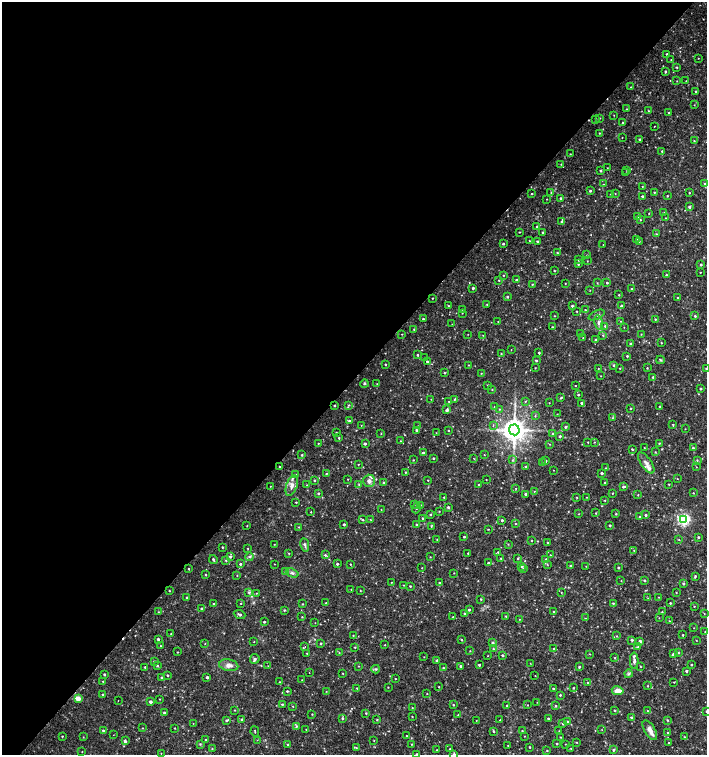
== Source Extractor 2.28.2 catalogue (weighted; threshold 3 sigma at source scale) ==
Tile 5 of 4 x 4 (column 1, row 2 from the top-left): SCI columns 226-1635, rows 3013-4518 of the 6024 x 6030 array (HDU 1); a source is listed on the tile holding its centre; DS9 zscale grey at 2 x 2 block average (1 PNG px = mean of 2 x 2 image px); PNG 709 x 757 px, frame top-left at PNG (2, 2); each listed source drawn as its Kron ellipse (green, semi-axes under 4 px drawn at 4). Shown black and unused: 50% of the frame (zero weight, under 2 of 3 exposures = <1% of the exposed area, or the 3 px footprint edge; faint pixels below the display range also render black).
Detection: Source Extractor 2.28.2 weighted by HDU 2 'WHT'; one run over the whole footprint, this tile lists its part. Background 0.0326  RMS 0.004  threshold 0.0181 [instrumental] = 3 sigma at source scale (4.5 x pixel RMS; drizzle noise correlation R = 1.50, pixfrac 1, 0.0396/0.0396 arcsec/px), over >= 5 px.
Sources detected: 521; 2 cosmic-ray / hot-pixel residue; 1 long thin detection or spike segment (spike, bleed or trail) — neither listed nor drawn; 10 inside a brighter listed object's ellipse — not listed separately; of the other 508, all 500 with FLUX_AUTO >= 0.297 (the completeness limit of this list) listed and drawn (8 fainter detections not listed), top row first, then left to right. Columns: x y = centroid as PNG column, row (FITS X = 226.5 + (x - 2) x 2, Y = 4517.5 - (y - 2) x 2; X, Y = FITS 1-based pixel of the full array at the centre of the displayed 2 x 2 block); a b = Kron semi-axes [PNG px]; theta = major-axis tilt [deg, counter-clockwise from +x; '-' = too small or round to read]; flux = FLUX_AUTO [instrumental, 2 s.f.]
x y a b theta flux
667 54 2 2 - 1.2
698 58 2 2 - 0.41
671 60 2 2 - 0.49
677 67 3 2 - 0.76
665 71 3 2 - 1
677 81 2 2 - 0.41
686 81 2 2 - 0.34
630 87 2 2 - 0.39
696 91 2 2 - 0.88
694 105 2 2 - 0.32
626 109 2 2 - 0.55
648 111 2 2 - 0.44
669 113 2 2 - 0.82
614 115 2 2 - 0.39
599 118 3 2 - 0.77
596 119 2 2 - 0.61
623 122 3 2 - 0.57
654 126 2 2 - 0.9
599 133 2 2 - 0.58
622 137 2 2 - 0.44
639 139 3 2 - 1.1
694 141 2 2 - 0.53
662 151 2 2 - 0.76
570 154 2 2 - 0.46
561 164 3 2 - 0.61
607 168 2 2 - 0.36
627 170 2 2 - 0.46
600 171 2 2 - 1.3
626 173 3 2 - 0.47
603 184 2 2 - 0.37
705 184 3 2 - 1.1
642 186 2 2 - 0.45
590 191 2 2 - 1.3
551 192 2 2 - 0.46
654 192 2 2 - 0.63
689 193 2 2 - 0.66
532 194 2 2 - 0.66
611 194 3 2 - 0.39
615 194 3 2 - 0.37
642 196 2 2 - 1.6
667 196 2 2 - 0.71
547 199 2 2 - 0.38
560 199 4 2 - 1.2
689 207 3 3 - 1.8
664 213 3 2 - 0.37
649 214 2 2 - 0.36
638 217 3 2 - 0.53
665 218 2 2 - 0.5
640 220 2 2 - 0.53
562 222 3 2 - 2.1
537 227 2 2 - 0.73
519 232 2 2 - 0.54
542 232 2 2 - 0.95
656 234 3 2 - 0.57
636 239 2 2 - 0.34
529 241 2 2 - 0.46
537 241 2 2 - 1.3
639 241 2 2 - 0.73
503 244 2 2 - 1.1
603 245 2 2 - 0.37
557 253 3 2 - 0.77
587 255 2 2 - 0.38
578 260 2 2 - 0.99
587 261 2 2 - 0.35
578 264 2 2 - 1.2
701 264 2 2 - 1.2
554 271 2 2 - 0.66
700 272 2 2 - 0.52
503 275 3 2 - 0.61
666 275 2 2 - 0.92
499 280 2 2 - 0.56
517 280 4 2 - 1.3
565 283 2 2 - 0.43
597 283 3 2 - 0.6
607 283 2 2 - 1.1
532 284 2 2 - 0.53
473 288 2 2 - 2
632 289 2 2 - 0.55
590 290 2 2 - 0.34
619 295 2 2 - 0.54
507 297 2 2 - 1.1
432 298 2 2 - 0.57
677 298 2 2 - 0.5
487 304 2 2 - 0.75
449 306 2 2 - 0.72
572 306 3 3 - 1.5
621 306 3 2 - 1.5
462 309 3 2 - 0.65
585 310 3 2 - 0.74
577 311 2 2 - 0.6
462 313 2 2 - 0.38
596 315 8 3 25 2.3
554 316 2 2 - 0.42
695 316 2 2 - 1
423 319 2 2 - 1.1
655 319 2 2 - 0.7
621 321 2 2 - 0.37
498 322 2 2 - 0.39
599 323 7 4 -79 3.3
452 324 2 2 - 0.31
605 326 3 3 - 1.2
552 327 2 2 - 0.62
624 327 2 2 - 0.35
414 329 2 2 - 0.8
402 334 2 2 - 0.46
468 334 2 2 - 0.33
581 334 2 2 - 0.47
641 334 2 2 - 0.44
483 335 2 2 - 0.33
603 335 3 3 - 0.71
583 338 2 2 - 0.43
595 340 3 2 - 1.1
661 343 2 2 - 0.72
631 344 2 2 - 2
511 350 2 2 - 0.33
539 353 2 2 - 1.2
501 354 2 2 - 0.52
417 355 2 2 - 0.94
627 356 2 2 - 1.2
425 358 2 2 - 0.32
536 360 2 2 - 1.2
660 360 4 3 - 0.95
427 361 2 2 - 1.4
385 364 2 2 - 0.87
468 365 2 2 - 0.5
614 365 2 2 - 1.4
535 368 2 2 - 0.47
620 368 2 2 - 0.54
647 368 2 2 - 0.67
706 368 2 2 - 0.64
598 369 2 2 - 0.41
444 373 3 2 - 0.66
481 373 2 2 - 0.46
601 376 2 2 - 0.36
653 377 3 3 - 1.5
364 384 4 3 - 1.1
377 384 2 2 - 0.34
488 385 2 2 - 0.6
575 386 2 2 - 0.42
700 389 2 2 - 1.2
492 390 2 2 - 0.59
578 395 2 2 - 0.86
561 398 3 2 - 1
431 399 2 2 - 0.4
454 399 3 2 - 1.3
449 401 2 2 - 0.45
525 401 3 2 - 0.65
549 403 2 2 - 0.35
582 403 2 2 - 1.7
334 405 2 2 - 1.2
349 405 3 2 - 0.77
659 406 2 2 - 0.62
494 407 3 2 - 0.47
630 408 2 2 - 0.77
500 409 2 2 - 0.43
447 410 4 3 - 1.8
557 414 2 2 - 0.32
535 416 3 2 - 0.69
612 418 3 2 - 0.58
349 421 3 3 - 1.8
361 425 2 2 - 0.34
493 425 3 2 - 0.46
673 425 2 2 - 0.78
418 426 2 2 - 0.48
566 427 3 2 - 1.1
685 429 2 2 - 0.4
416 430 2 2 - 1.3
448 430 2 2 - 0.54
514 430 5 5 - 1200
336 433 2 2 - 0.59
381 433 2 2 - 0.47
436 433 2 2 - 0.35
552 434 3 3 - 0.65
560 436 2 2 - 1.4
339 438 2 2 - 0.97
400 441 2 2 - 0.41
588 442 2 2 - 0.67
594 442 2 2 - 0.47
318 443 2 2 - 0.55
659 443 2 2 - 0.76
365 444 3 2 - 1.6
549 444 2 2 - 0.44
644 448 2 2 - 0.38
693 448 4 2 - 0.88
632 449 3 2 - 0.79
655 452 2 2 - 0.51
423 453 4 2 - 2
302 455 2 2 - 1.1
484 455 3 2 - 0.37
433 458 2 2 - 0.78
474 459 2 2 - 0.36
413 460 2 2 - 0.5
512 460 3 2 - 0.85
697 460 3 2 - 0.66
545 461 3 3 - 1.7
542 463 3 2 - 0.86
646 463 12 5 -56 4.8
358 464 2 2 - 0.51
280 467 2 2 - 0.6
525 467 3 3 - 0.91
696 467 2 2 - 0.36
605 468 2 2 - 0.4
553 470 2 2 - 0.37
405 472 2 2 - 0.54
602 473 2 2 - 2
295 474 3 2 - 0.63
326 474 3 2 - 0.61
348 479 2 2 - 0.46
677 479 2 2 - 0.31
314 480 2 2 - 0.93
428 480 2 2 - 0.54
486 480 2 2 - 0.42
369 481 6 5 - 4.4
384 482 3 3 - 1.1
605 483 2 2 - 1.1
359 484 3 2 - 0.58
669 484 2 2 - 0.61
292 485 11 5 72 5.6
307 485 2 2 - 0.48
479 485 3 2 - 0.84
270 486 2 2 - 0.33
623 487 3 3 - 1.1
516 488 3 2 - 0.39
534 491 3 2 - 0.42
318 493 3 2 - 1
612 493 2 2 - 0.46
693 493 2 2 - 0.55
526 494 3 2 - 2.1
638 495 2 2 - 0.54
444 497 2 2 - 1.2
577 497 2 2 - 0.57
586 497 2 2 - 0.43
605 500 2 2 - 0.57
296 502 2 2 - 0.8
414 505 2 2 - 0.31
420 505 4 3 - 1.1
448 507 3 3 - 1.3
416 508 5 3 - 1.5
381 510 2 2 - 0.4
439 511 2 2 - 0.47
311 512 2 2 - 0.55
596 513 2 2 - 0.7
430 514 2 2 - 0.97
579 514 2 2 - 0.39
616 514 2 2 - 0.77
646 515 2 2 - 1.2
640 517 2 2 - 1.1
423 518 3 2 - 1.1
683 519 4 3 - 170
363 520 3 3 - 0.95
371 520 3 2 - 0.53
502 520 2 2 - 1.8
344 524 2 2 - 1.4
515 524 2 2 - 0.52
416 525 2 2 - 0.86
610 525 2 2 - 1.3
247 526 2 2 - 0.48
431 526 4 2 - 0.71
299 527 2 2 - 0.47
488 529 2 2 - 0.44
464 537 2 2 - 0.95
698 537 2 2 - 1.1
437 539 3 2 - 0.61
679 540 3 2 - 0.43
531 541 2 2 - 0.54
548 543 2 2 - 0.99
274 544 2 2 - 0.36
508 544 3 2 - 0.51
305 545 7 3 -80 1.9
222 547 2 2 - 0.77
248 548 3 2 - 0.56
634 550 2 2 - 0.62
498 552 3 2 - 0.64
289 553 3 2 - 0.64
468 553 3 2 - 0.71
325 555 3 2 - 1.3
550 555 2 2 - 0.45
230 557 3 3 - 1.6
250 557 4 3 - 1.5
430 557 2 2 - 0.37
501 558 3 2 - 0.99
518 558 3 2 - 0.74
213 559 4 2 - 1.1
226 560 2 2 - 1
546 560 4 3 - 2.2
488 563 2 2 - 1.1
240 564 2 2 - 1.2
274 564 2 2 - 0.34
337 564 2 2 - 1.3
350 564 2 2 - 0.53
547 564 3 2 - 0.67
521 566 3 3 - 2.1
571 566 2 2 - 1.3
586 566 2 2 - 0.39
422 568 2 2 - 0.42
618 568 2 2 - 1.1
189 569 2 2 - 0.56
523 569 3 3 - 0.74
286 572 4 3 - 0.99
292 573 6 4 -21 2.4
454 573 2 2 - 0.38
206 575 2 2 - 0.85
237 575 3 2 - 0.51
695 576 3 2 - 1.2
644 580 2 2 - 1.3
621 581 2 2 - 0.38
391 582 2 2 - 0.44
439 583 2 2 - 0.76
683 583 3 3 - 1.1
403 585 3 2 - 0.67
410 586 2 2 - 0.87
351 589 2 2 - 0.33
169 591 2 2 - 0.53
360 591 2 2 - 0.5
249 592 4 3 - 1.5
561 592 3 2 - 0.59
676 592 2 2 - 0.5
256 593 2 2 - 0.48
187 597 2 2 - 0.88
658 597 2 2 - 0.49
648 598 3 2 - 0.42
481 599 3 3 - 0.74
241 603 2 2 - 0.52
326 603 2 2 - 0.6
613 603 2 2 - 0.92
670 603 2 2 - 0.9
214 604 2 2 - 0.75
303 604 2 2 - 0.58
694 606 2 2 - 0.56
201 608 2 2 - 0.85
284 610 3 2 - 0.85
469 610 3 3 - 1.2
158 612 2 2 - 0.46
554 612 2 2 - 0.93
662 612 3 2 - 0.5
704 613 2 2 - 0.46
240 614 6 3 -22 1.8
464 614 2 2 - 1
506 616 2 2 - 0.68
302 617 3 2 - 0.58
453 617 2 2 - 0.87
585 618 3 2 - 0.42
659 618 2 2 - 0.33
520 619 2 2 - 0.36
669 621 3 2 - 0.62
264 622 2 2 - 1.1
315 623 2 2 - 0.3
694 628 2 2 - 0.3
705 632 2 2 - 0.42
171 634 2 2 - 0.56
683 635 2 2 - 0.77
353 636 2 2 - 0.49
617 636 2 2 - 0.49
158 639 2 2 - 2.2
462 640 2 2 - 0.72
632 640 3 2 - 1.4
696 640 2 2 - 0.39
640 641 2 2 - 3.7
254 642 3 2 - 0.35
321 643 2 2 - 1.2
493 643 4 3 - 1.2
205 644 2 2 - 0.35
385 645 2 2 - 0.45
160 646 2 2 - 0.44
305 647 2 2 - 1.1
355 647 2 2 - 0.8
638 647 3 3 - 0.94
493 649 3 3 - 0.81
554 649 2 2 - 1
470 651 2 2 - 0.42
177 652 2 2 - 0.48
307 653 3 2 - 0.68
339 653 3 2 - 0.63
678 653 3 2 - 0.54
590 654 2 2 - 0.41
673 654 3 2 - 1.3
502 655 3 2 - 1.3
488 656 2 2 - 0.37
424 657 2 2 - 0.43
614 658 2 2 - 0.66
255 659 5 4 - 2.2
437 661 2 2 - 2.2
634 661 8 4 -90 2.6
154 662 3 2 - 1.3
530 663 2 2 - 0.4
229 665 10 5 -10 5.1
479 665 2 2 - 1.3
691 665 2 2 - 0.83
157 666 2 2 - 1.1
268 666 2 2 - 0.3
359 666 2 2 - 0.36
461 666 3 2 - 1.3
145 667 2 2 - 0.96
579 667 2 2 - 1.3
641 667 2 2 - 0.45
443 668 3 2 - 0.83
376 669 4 3 - 1.4
686 671 3 2 - 1.3
309 672 2 2 - 0.35
343 673 2 2 - 0.49
104 674 2 2 - 1.3
629 674 4 3 - 1.5
168 675 2 2 - 0.97
535 676 2 2 - 0.39
161 677 2 2 - 0.75
207 677 2 2 - 1.7
395 679 2 2 - 0.54
302 680 2 2 - 0.39
103 681 2 2 - 0.56
280 682 2 2 - 0.71
674 682 2 2 - 0.48
588 683 2 2 - 0.58
647 686 2 2 - 0.62
388 687 2 2 - 0.43
439 687 2 2 - 0.51
357 688 3 2 - 0.61
553 688 2 2 - 0.99
574 688 2 2 - 0.72
287 691 2 2 - 0.96
326 691 2 2 - 0.37
618 691 6 4 -10 8.8
103 694 2 2 - 1.4
427 694 2 2 - 0.48
560 695 2 2 - 1.1
78 699 3 3 - 21
160 699 2 2 - 0.47
118 701 2 2 - 0.72
151 702 3 2 - 2.7
537 702 2 2 - 0.37
282 704 2 2 - 1.1
453 705 2 2 - 0.69
507 705 2 2 - 0.99
528 705 2 2 - 0.4
293 706 2 2 - 0.45
555 706 3 2 - 0.97
412 708 2 2 - 0.47
235 710 2 2 - 0.49
614 710 2 2 - 1
647 711 2 2 - 0.48
706 711 2 2 - 1
164 713 2 2 - 1.3
366 713 2 2 - 0.81
312 714 2 2 - 0.61
458 715 2 2 - 0.37
412 716 2 2 - 0.55
631 717 3 2 - 1.2
342 718 3 3 - 1.1
548 718 2 2 - 1.2
242 719 2 2 - 1.3
226 720 3 2 - 1.1
377 720 3 2 - 0.57
476 720 2 2 - 0.33
500 720 2 2 - 0.71
667 720 3 2 - 0.87
567 721 3 2 - 1.2
193 723 2 2 - 0.34
563 724 3 3 - 1
296 726 4 3 - 1.1
143 728 2 2 - 0.47
175 728 2 2 - 0.58
306 729 3 2 - 0.57
602 730 2 2 - 0.35
650 730 11 5 -59 5.3
103 731 3 3 - 1.2
255 731 5 2 - 0.75
493 731 3 2 - 1.1
522 731 2 2 - 0.62
559 731 2 2 - 0.35
667 732 2 2 - 0.43
113 735 2 2 - 0.36
62 736 2 2 - 0.64
407 736 2 2 - 0.52
524 736 2 2 - 0.43
83 737 2 2 - 0.43
561 737 3 2 - 0.54
685 737 3 2 - 0.37
206 740 2 2 - 1.3
257 740 2 2 - 0.47
374 740 2 2 - 0.47
125 741 3 3 - 1.9
577 742 2 2 - 0.4
557 743 2 2 - 0.96
669 743 2 2 - 0.89
200 744 3 2 - 0.65
288 744 2 2 - 0.81
411 744 2 2 - 0.55
565 744 2 2 - 0.35
508 745 2 2 - 0.61
530 747 2 2 - 0.87
212 748 2 2 - 0.53
356 748 3 2 - 0.65
571 748 3 2 - 0.44
450 749 2 2 - 0.46
437 750 2 2 - 0.59
613 750 3 2 - 1.5
547 751 3 2 - 0.55
82 752 2 2 - 0.45
161 753 2 2 - 0.34
416 754 2 2 - 1
454 754 3 3 - 1.7
Isophote crosses this tile's border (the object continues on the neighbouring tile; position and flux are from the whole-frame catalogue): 4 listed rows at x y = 706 368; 706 711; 416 754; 454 754
Diffuse or blended objects may show on this block-average render without a row.